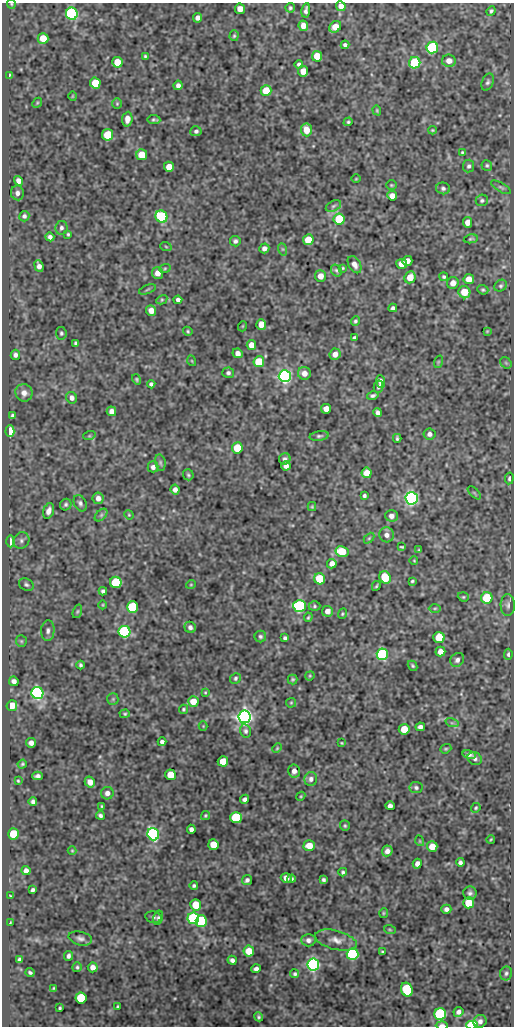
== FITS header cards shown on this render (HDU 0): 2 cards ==
NAXIS1  =                  512
NAXIS2  =                 1024

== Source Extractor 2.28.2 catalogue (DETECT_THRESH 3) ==
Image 512 x 1024 px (HDU 0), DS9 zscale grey, 1 PNG px = 1 image px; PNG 516 x 1028 px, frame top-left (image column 1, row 1024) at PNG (2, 3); each listed source drawn as its Kron ellipse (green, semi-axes under 4 px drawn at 4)
Background 47.1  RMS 0.54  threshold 1.63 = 3 sigma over >= 5 px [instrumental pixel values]
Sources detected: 286; all 286 listed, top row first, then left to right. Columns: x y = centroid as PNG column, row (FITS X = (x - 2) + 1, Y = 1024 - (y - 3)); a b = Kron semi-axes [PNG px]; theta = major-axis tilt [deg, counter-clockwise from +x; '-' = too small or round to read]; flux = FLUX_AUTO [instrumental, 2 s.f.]
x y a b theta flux
11 4 5 4 - 41
341 6 5 4 - 230
290 8 5 4 - 62
240 9 5 5 - 280
306 10 7 3 81 96
491 11 5 4 - 69
72 14 6 6 - 8900
198 18 5 4 - 160
303 26 5 5 - 250
335 27 6 5 - 470
234 36 5 4 - 50
43 38 5 5 - 560
345 45 4 4 - 94
432 47 6 5 - 5000
145 56 3 3 - 45
317 56 5 5 - 840
449 61 7 6 - 250
117 62 5 5 - 750
415 63 6 5 - 2600
299 64 4 4 - 81
303 71 5 5 - 370
9 75 4 3 - 43
488 82 9 5 69 92
95 83 5 5 - 970
178 85 5 4 - 120
266 91 5 5 - 660
72 96 5 3 - 29
37 103 5 4 - 40
117 104 5 4 - 45
377 110 5 4 - 41
127 119 7 5 84 230
154 119 6 4 -7 63
348 122 5 4 - 54
306 130 6 5 - 540
432 130 4 3 - 39
196 131 5 5 - 82
108 135 6 5 - 1100
462 152 3 3 - 47
142 155 5 5 - 710
487 165 5 5 - 58
469 166 6 5 - 85
169 167 5 5 - 470
356 179 5 3 - 31
18 181 5 4 - 160
391 185 5 4 - 45
501 187 11 4 -31 77
443 188 7 6 - 91
17 193 7 6 - 150
392 196 5 4 - 280
482 200 6 5 - 75
333 206 8 5 27 85
24 216 5 5 - 91
161 217 6 5 - 4000
339 219 5 5 - 1900
468 222 5 4 - 270
61 228 7 6 - 98
68 234 4 3 - 49
50 237 4 4 - 110
471 239 7 4 12 54
308 240 5 5 - 600
235 241 5 5 - 88
166 247 6 3 -20 40
264 248 5 5 - 140
282 249 6 4 -71 52
407 261 5 5 - 270
402 264 5 5 - 420
354 265 9 6 -62 180
39 266 6 4 -69 150
165 268 6 3 19 42
343 268 3 2 - 35
336 270 6 5 - 59
157 273 6 5 - 260
320 276 6 5 - 270
410 277 6 5 - 530
444 277 4 3 - 64
469 279 5 5 - 350
453 283 6 5 - 270
501 286 7 5 37 71
147 289 9 3 21 49
483 290 5 4 - 54
464 292 6 6 - 600
162 300 6 4 30 47
178 300 4 4 - 120
393 308 4 4 - 83
151 311 5 5 - 280
355 321 4 4 - 60
261 324 5 5 - 410
243 326 5 3 - 26
188 331 5 4 - 48
487 331 4 3 - 34
61 333 6 5 - 70
355 338 4 3 - 71
76 343 4 3 - 64
251 345 5 4 - 350
238 353 5 4 - 210
335 354 6 5 - 240
15 355 5 4 - 110
192 361 5 3 - 30
259 362 5 5 - 1100
438 362 6 4 72 43
506 363 6 5 - 62
228 373 6 5 - 84
304 373 6 6 - 250
285 376 6 6 - 17000
137 379 5 4 - 49
381 381 6 4 -83 190
151 384 4 4 - 85
378 387 6 4 75 63
24 393 9 8 - 240
373 396 6 4 14 85
72 398 6 5 - 150
326 409 5 5 - 260
111 411 5 5 - 200
378 413 4 4 - 120
13 416 4 4 - 73
10 431 6 4 87 1100
429 434 6 5 - 130
89 436 6 4 18 44
319 436 9 5 7 77
397 438 4 3 - 55
237 448 5 5 - 920
285 459 6 5 - 97
160 463 8 5 -80 74
286 466 4 4 - 140
153 467 5 5 - 140
367 473 5 5 - 380
188 475 5 5 - 58
509 478 6 4 80 79
175 490 5 4 - 150
474 493 8 3 -45 42
364 496 4 3 - 75
98 498 6 5 - 180
412 498 6 6 - 13000
80 503 9 6 -64 100
66 505 6 5 - 74
312 507 4 4 - 35
48 511 8 5 71 200
101 515 7 4 46 76
129 515 5 4 - 37
391 516 6 5 - 150
387 535 7 7 - 190
369 538 6 4 45 44
21 540 8 7 - 130
10 541 6 4 89 370
402 547 4 2 - 44
419 550 4 3 - 38
342 551 6 5 - 1100
414 561 4 3 - 26
332 564 5 4 - 210
385 577 6 5 - 1000
320 579 6 5 - 1300
412 581 3 3 - 46
116 582 6 5 - 2300
26 584 8 5 -26 80
191 584 5 3 - 29
376 586 5 3 - 48
103 591 4 4 - 83
463 597 6 4 -20 46
487 598 5 5 - 1800
103 605 4 3 - 30
508 605 11 7 -90 140
299 606 6 6 - 5300
314 606 6 5 - 59
132 607 6 5 - 2500
435 608 6 4 1 54
77 611 7 4 70 56
327 611 5 5 - 200
342 614 5 4 - 45
308 617 5 3 - 41
190 627 6 5 - 120
48 631 10 6 86 140
124 632 6 6 - 6600
260 636 6 5 - 73
439 637 5 5 - 1100
285 638 4 4 - 77
21 641 6 5 - 58
440 651 5 5 - 260
382 654 6 5 - 5800
508 654 5 3 - 69
457 660 7 6 - 140
80 665 4 3 - 68
413 666 5 4 - 55
310 676 5 4 - 39
235 678 6 5 - 64
293 679 5 5 - 52
14 681 5 4 - 160
205 692 4 3 - 33
37 693 6 6 - 13000
113 699 6 5 - 66
193 701 5 5 - 540
291 703 5 5 - 44
12 706 5 5 - 620
183 709 4 4 - 47
125 714 5 4 - 45
244 717 6 6 - 24000
452 723 7 4 -18 63
203 726 4 4 - 31
420 727 5 4 - 120
404 729 5 5 - 660
245 731 6 5 - 83
162 742 4 4 - 110
31 743 5 4 - 160
342 743 3 2 - 31
277 748 5 4 - 40
446 749 6 4 20 48
469 755 7 4 -11 130
475 758 7 6 - 120
223 761 5 5 - 570
22 764 5 4 - 45
294 771 6 6 - 160
171 775 5 5 - 660
38 776 5 4 - 99
311 779 7 6 - 140
18 781 3 2 - 36
90 782 5 5 - 250
416 788 6 5 - 80
107 793 6 6 - 170
301 796 5 3 - 36
245 799 5 4 - 110
33 802 4 4 - 94
102 806 4 3 - 37
390 806 5 4 - 130
476 808 5 4 - 44
100 815 4 3 - 78
205 815 4 4 - 47
236 818 6 5 - 2900
345 826 5 5 - 50
191 829 4 4 - 150
13 834 5 5 - 1400
153 834 6 6 - 10000
491 839 4 2 - 36
420 841 5 3 - 30
213 845 5 5 - 680
309 846 5 5 - 510
432 847 5 5 - 450
72 851 4 4 - 35
387 851 5 5 - 160
460 862 4 4 - 94
417 864 5 4 - 190
26 871 4 4 - 170
343 872 4 4 - 66
286 878 5 5 - 250
291 879 4 3 - 71
247 880 5 5 - 110
324 880 4 4 - 74
194 886 4 4 - 67
33 890 4 3 - 77
470 893 6 6 - 100
11 896 3 3 - 43
469 903 5 5 - 1100
196 905 5 5 - 1000
446 909 5 4 - 130
384 913 5 4 - 42
153 917 8 5 -11 98
158 918 7 5 76 78
193 918 6 5 - 4900
201 921 6 5 - 3300
10 923 3 2 - 28
390 930 6 4 -19 45
80 938 12 6 -13 150
308 940 7 6 - 130
336 940 21 9 -14 350
249 951 5 5 - 650
382 952 3 3 - 46
352 954 6 6 - 6100
68 956 5 4 - 94
20 959 4 4 - 78
232 960 4 4 - 120
313 965 6 6 - 13000
77 967 5 4 - 58
93 967 5 5 - 200
256 969 4 4 - 110
30 972 4 3 - 64
506 973 7 6 - 89
295 974 4 4 - 60
54 988 4 3 - 42
407 989 7 5 -69 2300
81 998 5 5 - 1500
117 1007 3 3 - 52
60 1008 3 3 - 45
458 1012 5 4 - 130
440 1014 6 6 - 6300
259 1017 5 4 - 58
480 1021 7 6 - 130
442 1025 6 3 -1 150
472 1025 6 3 1 4700
At the frame edge (FLAGS 8, measured only in part): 4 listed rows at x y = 11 4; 341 6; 442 1025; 472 1025